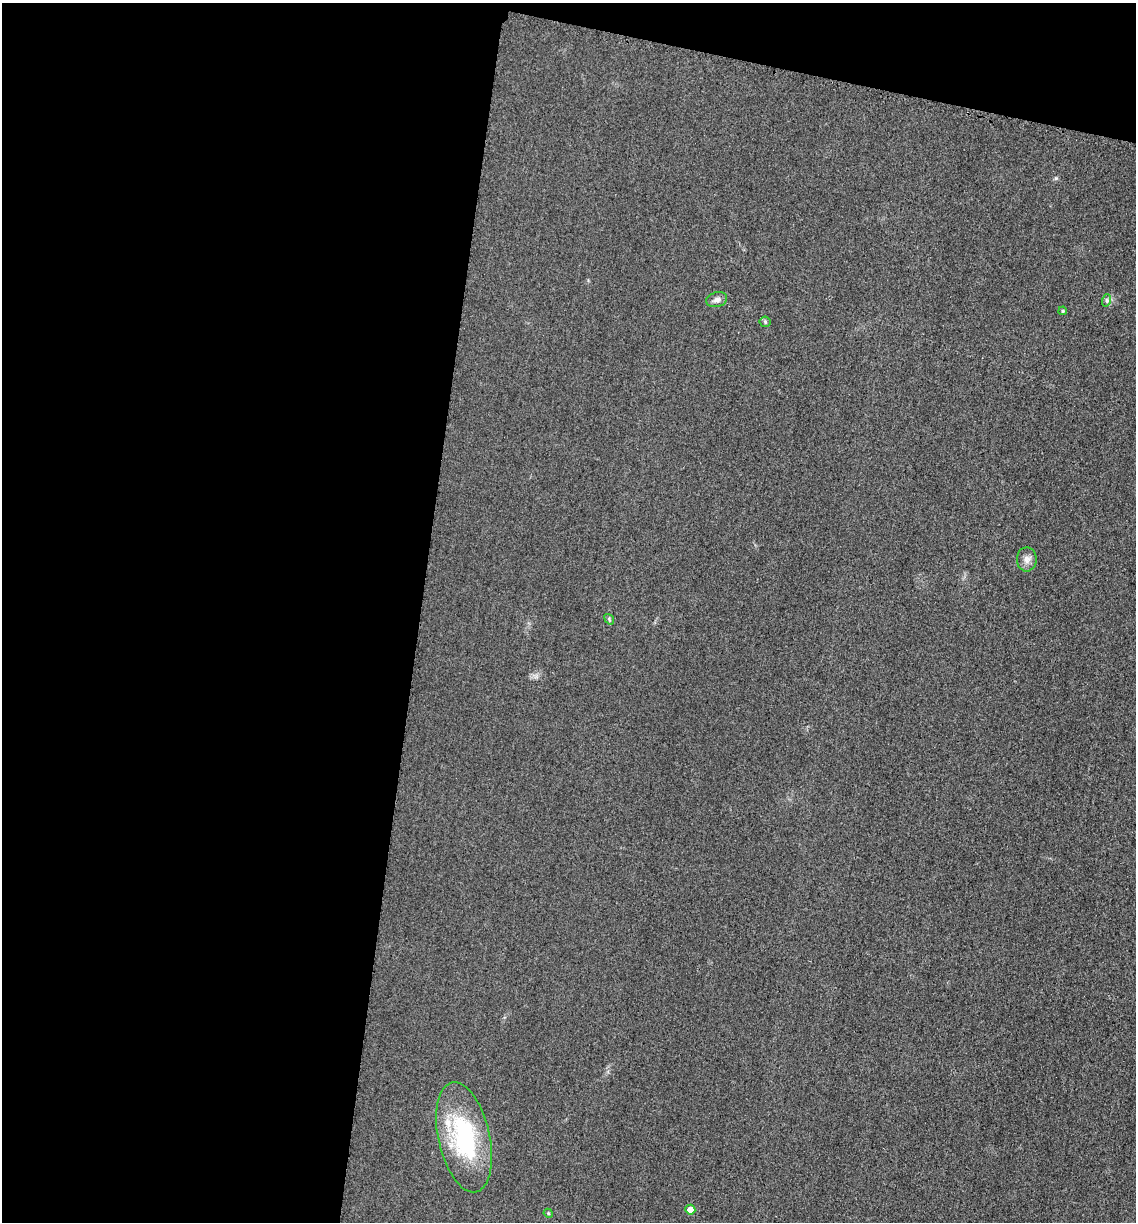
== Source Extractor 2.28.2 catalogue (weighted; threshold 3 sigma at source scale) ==
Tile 1 of 4 x 4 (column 1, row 1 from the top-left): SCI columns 259-1392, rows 3682-4901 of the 4939 x 4919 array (HDU 1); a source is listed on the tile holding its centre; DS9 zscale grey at full resolution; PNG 1138 x 1224 px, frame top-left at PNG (2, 3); each listed source drawn as its Kron ellipse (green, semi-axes under 4 px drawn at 4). Shown black and unused: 40% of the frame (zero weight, under 3 of 4 exposures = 3% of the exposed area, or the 3 px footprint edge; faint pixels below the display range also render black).
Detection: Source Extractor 2.28.2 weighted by HDU 2 'WHT'; one run over the whole footprint, this tile lists its part. Background 0.0863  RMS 0.018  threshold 0.0816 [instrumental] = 3 sigma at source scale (4.5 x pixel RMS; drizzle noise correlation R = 1.50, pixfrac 1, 0.05/0.05 arcsec/px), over >= 5 px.
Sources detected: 9; all 9 listed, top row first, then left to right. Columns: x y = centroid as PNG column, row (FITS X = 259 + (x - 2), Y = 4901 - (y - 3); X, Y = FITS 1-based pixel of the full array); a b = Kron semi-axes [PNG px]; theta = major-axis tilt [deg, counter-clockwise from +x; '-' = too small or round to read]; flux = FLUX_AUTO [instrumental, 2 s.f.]
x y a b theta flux
717 300 11 7 16 7.4
1107 300 6 4 72 2.9
1063 311 4 3 - 2.1
765 322 5 5 - 2.6
1027 559 12 10 90 11
609 619 5 4 - 2.5
464 1137 56 26 -77 200
690 1210 5 5 - 17
548 1213 5 3 - 1.7